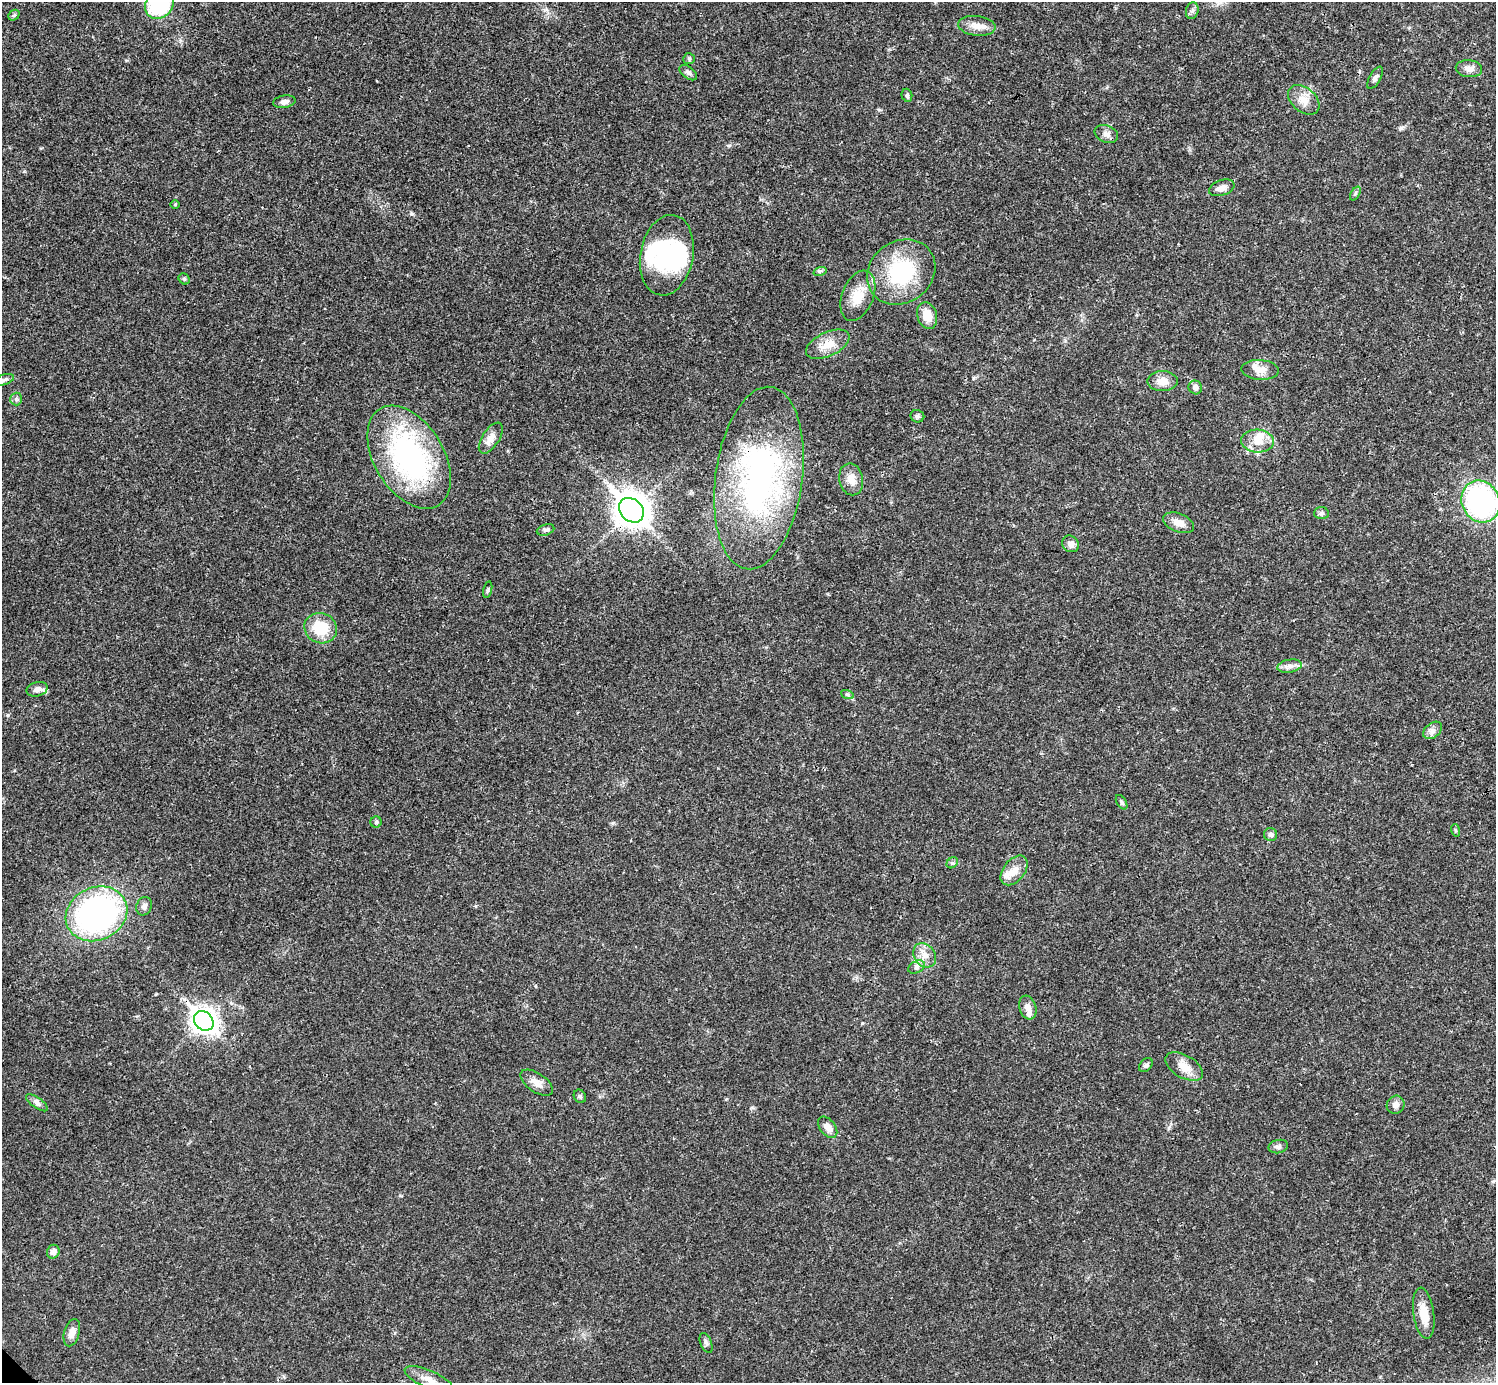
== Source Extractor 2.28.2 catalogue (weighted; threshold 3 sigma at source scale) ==
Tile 10 of 4 x 4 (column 2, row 3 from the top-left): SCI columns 1496-2989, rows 1539-2919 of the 5981 x 5981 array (HDU 1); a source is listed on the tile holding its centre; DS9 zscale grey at full resolution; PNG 1498 x 1385 px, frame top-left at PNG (2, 2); each listed source drawn as its Kron ellipse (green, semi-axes under 4 px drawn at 4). Shown black and unused: <1% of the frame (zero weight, under 3 of 4 exposures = <1% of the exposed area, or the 3 px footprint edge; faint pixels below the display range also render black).
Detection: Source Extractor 2.28.2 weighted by HDU 2 'WHT'; one run over the whole footprint, this tile lists its part. Background 0.0208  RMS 0.0022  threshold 0.01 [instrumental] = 3 sigma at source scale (4.5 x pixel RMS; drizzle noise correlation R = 1.50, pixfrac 1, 0.05/0.05 arcsec/px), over >= 5 px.
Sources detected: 78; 3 inside a brighter object's white glare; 1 cosmic-ray / hot-pixel residue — neither listed nor drawn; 4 inside a brighter listed object's ellipse — not listed separately; the other 70 listed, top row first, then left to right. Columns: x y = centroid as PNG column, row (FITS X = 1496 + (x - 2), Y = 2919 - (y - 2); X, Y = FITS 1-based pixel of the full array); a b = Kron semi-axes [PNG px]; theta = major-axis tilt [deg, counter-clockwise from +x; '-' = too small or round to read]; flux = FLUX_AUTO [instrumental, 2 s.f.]
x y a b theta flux
160 4 16 13 50 20
1192 11 8 6 74 0.65
14 15 6 4 41 0.35
977 26 19 10 -7 2.3
689 59 6 5 - 0.36
1469 69 13 8 -5 1.5
688 73 10 6 -38 0.66
1375 78 12 5 60 0.77
907 95 6 5 - 0.44
1304 100 18 12 -41 2.7
284 102 11 6 10 1
1106 134 12 8 -22 1.2
1222 188 13 7 18 1.1
1355 194 7 4 59 0.39
175 204 5 3 - 0.2
667 255 41 26 79 19
820 271 7 4 18 0.39
901 272 36 30 37 18
184 279 6 5 - 0.32
858 296 26 15 68 4.8
927 316 14 9 -73 3.1
828 344 23 12 25 3.5
1260 370 19 10 -3 2.3
4 380 10 5 19 0.59
1162 381 15 10 1 2.4
1195 387 7 6 - 0.97
16 399 6 6 - 0.5
917 416 7 6 - 0.53
491 438 17 8 57 2
1257 441 16 11 -5 3.1
409 457 56 34 -59 46
759 478 92 43 82 61
851 479 16 12 -79 2.5
1481 501 21 18 -64 45
631 510 14 11 -44 350
1321 513 7 6 - 0.6
1178 523 16 9 -22 2.1
546 530 9 5 17 0.57
1070 544 9 8 - 1.1
488 590 8 3 77 0.32
321 628 16 15 - 7.5
1289 666 12 6 10 1.1
37 689 10 7 15 1.1
847 694 6 4 -19 0.35
1432 730 10 7 40 1
1122 802 8 4 -58 0.46
376 822 5 5 - 0.36
1455 830 6 4 -72 0.29
1271 834 6 6 - 0.61
952 863 6 5 - 0.42
1014 870 17 10 51 2.5
144 906 9 7 68 0.94
96 914 32 26 26 71
925 955 13 10 -53 2.2
916 967 9 6 28 0.72
1028 1008 12 8 -71 1.6
204 1021 11 9 -45 190
1146 1065 8 5 47 0.62
1184 1067 21 11 -30 2.8
537 1083 19 9 -34 1.9
580 1096 7 5 -55 0.46
37 1103 13 5 -35 0.84
1396 1105 9 8 - 1.2
828 1127 12 7 -52 1.5
1278 1146 10 6 12 0.66
53 1252 7 6 - 1.4
1424 1313 26 10 -82 3.9
72 1333 14 7 73 1.7
706 1343 10 5 -68 0.64
429 1379 26 8 -23 2.5
Overlapping masked pixels (flux is a lower limit): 3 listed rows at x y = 409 457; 759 478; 631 510
Isophote crosses this tile's border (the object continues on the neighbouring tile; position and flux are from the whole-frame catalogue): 3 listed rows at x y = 160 4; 1481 501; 429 1379
Unlisted compact peaks at least as high as the median listed source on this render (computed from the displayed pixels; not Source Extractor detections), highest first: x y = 1401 128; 411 214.